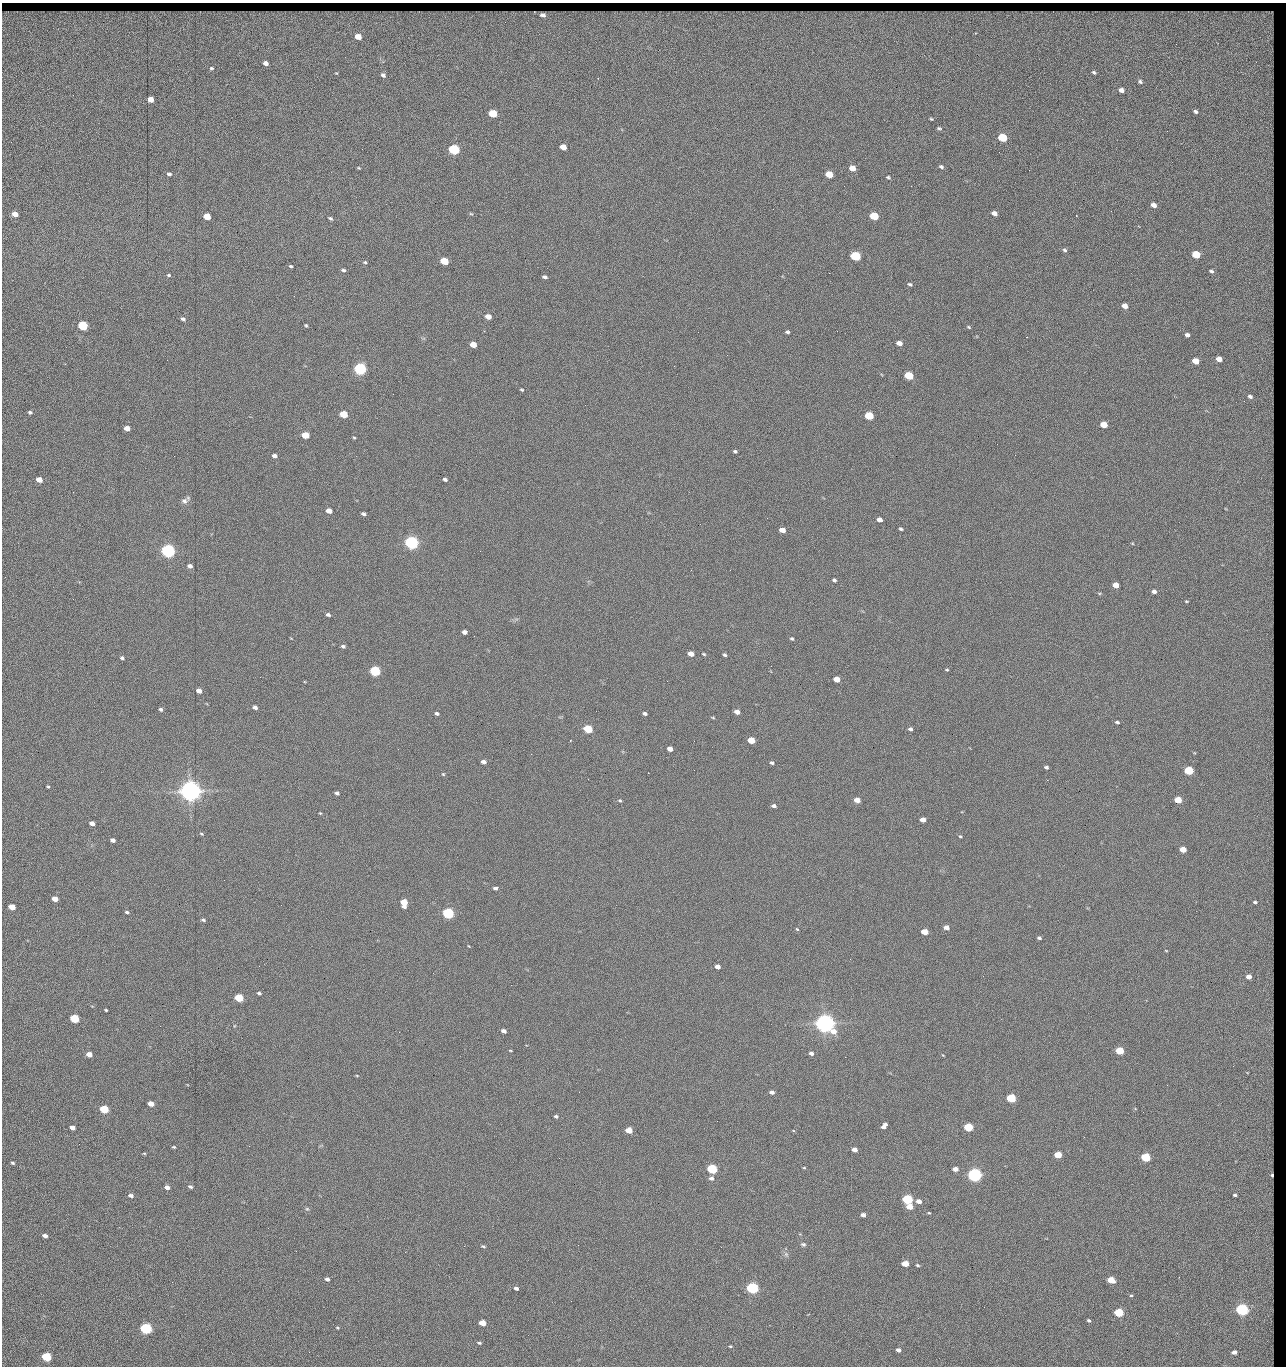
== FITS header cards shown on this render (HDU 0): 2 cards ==
NAXIS1  =                 1284 / length of data axis 1
NAXIS2  =                 1364 / length of data axis 2

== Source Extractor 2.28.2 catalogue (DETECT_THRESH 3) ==
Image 1284 x 1364 px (HDU 0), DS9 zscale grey, 1 PNG px = 1 image px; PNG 1288 x 1368 px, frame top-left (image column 1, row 1364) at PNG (2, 3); no overlay
Background 147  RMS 15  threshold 44.5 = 3 sigma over >= 5 px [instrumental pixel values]
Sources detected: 255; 1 with non-positive FLUX_AUTO (blend fragments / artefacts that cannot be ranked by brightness) is not listed; the other 254 listed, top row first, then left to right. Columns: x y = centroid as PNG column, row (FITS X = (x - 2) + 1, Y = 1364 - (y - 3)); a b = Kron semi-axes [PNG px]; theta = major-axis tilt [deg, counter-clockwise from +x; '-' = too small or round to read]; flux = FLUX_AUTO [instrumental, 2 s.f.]
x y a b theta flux
543 15 5 4 - 4.1e+03
975 33 3 3 - 9.6e+02
358 37 5 4 - 1.3e+04
1176 44 3 2 - 7.7e+02
266 63 5 4 - 4.9e+03
211 68 4 3 - 1.1e+03
1094 72 5 3 - 1.5e+03
336 73 4 2 - 6.6e+02
383 75 5 4 - 2.6e+03
1140 82 5 4 - 1.7e+03
1121 90 5 4 - 4.6e+03
150 99 5 4 - 1.4e+04
1196 112 4 3 - 1.7e+03
493 114 6 5 - 4.2e+04
931 119 3 3 - 1.0e+03
939 128 6 3 -3 1.5e+03
1167 131 2 2 - 7.4e+02
1002 138 6 5 - 6.1e+04
563 147 5 4 - 1.4e+04
454 149 6 5 - 1.6e+05
941 167 6 4 -20 2.1e+03
359 168 4 3 - 8.4e+02
852 168 5 4 - 1.2e+04
1029 170 2 2 - 1.2e+03
169 174 5 4 - 2.3e+03
829 174 5 4 - 2.8e+04
888 177 5 4 - 1.4e+03
844 186 3 2 - 1.5e+03
911 186 2 2 - 1.2e+04
1154 205 5 4 - 6.3e+03
1111 211 2 2 - 5.5e+02
994 213 5 4 - 5.7e+03
15 214 5 4 - 1.0e+04
471 214 6 3 -18 1.1e+03
874 216 6 5 - 5.1e+04
207 217 5 4 - 2.0e+04
330 218 6 4 -28 1.5e+03
1272 225 7 3 89 1.1e+03
1065 250 6 5 - 1.9e+03
1196 255 5 4 - 4.3e+04
855 256 6 5 - 1.0e+05
444 261 5 4 - 4.0e+04
365 262 5 5 - 1.3e+03
291 266 4 3 - 1.4e+03
343 270 5 4 - 1.8e+03
1211 271 4 3 - 1.4e+03
829 273 2 2 - 1.8e+04
169 275 5 4 - 1.4e+03
545 277 5 3 - 2.6e+03
910 284 6 4 -27 1.7e+03
294 296 2 2 - 5.6e+02
1125 306 5 4 - 7.7e+03
488 316 5 4 - 9.7e+03
183 319 6 4 -33 2.1e+03
306 325 3 2 - 1.2e+03
83 326 5 5 - 1.0e+05
969 327 5 3 - 1.2e+03
484 331 3 3 - 5.3e+02
698 332 2 2 - 2.1e+03
787 332 4 4 - 2.0e+03
1187 335 4 4 - 3.7e+03
899 343 5 4 - 7.9e+03
473 345 5 4 - 1.6e+04
1219 359 5 4 - 9.6e+03
1196 361 5 4 - 1.6e+04
360 369 6 5 - 3.0e+05
909 376 6 4 -20 5.8e+04
522 390 4 3 - 1.3e+03
1271 393 3 2 - 7.4e+02
1250 396 5 4 - 2.7e+03
1244 401 2 2 - 9.9e+02
30 412 5 4 - 1.9e+03
343 414 5 4 - 3.7e+04
1272 415 10 3 -86 1.6e+03
869 416 5 4 - 6.0e+04
1104 425 5 4 - 1.9e+04
127 428 5 4 - 8.5e+03
305 435 5 4 - 2.9e+04
354 438 4 4 - 1.1e+03
997 444 2 2 - 2.1e+03
735 451 4 3 - 1.5e+03
174 456 2 2 - 2.0e+03
274 456 5 4 - 3.8e+03
445 479 4 3 - 2.4e+03
39 480 5 4 - 1.2e+04
73 492 2 2 - 6.2e+02
1270 492 5 2 - 8.8e+02
184 501 9 8 - 3.9e+03
1271 509 4 2 - 7.8e+02
329 511 5 4 - 1.0e+04
364 514 5 3 - 2.4e+03
767 518 2 2 - 4.1e+02
879 520 5 4 - 5.8e+03
901 529 4 3 - 1.7e+03
782 530 5 4 - 8.8e+03
411 543 6 5 - 5.0e+05
168 551 6 5 - 5.4e+05
480 551 2 2 - 1.8e+03
190 566 4 4 - 3.9e+03
730 570 2 2 - 5.1e+02
834 580 4 4 - 2.1e+03
1116 585 5 4 - 1.3e+04
1154 591 5 4 - 3.8e+03
1186 601 4 3 - 8.9e+02
328 615 5 4 - 2.1e+03
1271 624 6 2 73 1.7e+03
464 632 5 4 - 4.2e+03
792 639 5 4 - 1.5e+03
343 646 5 4 - 2.2e+03
691 654 5 4 - 1.0e+04
704 654 5 3 - 1.2e+03
724 655 4 4 - 1.8e+03
122 658 5 4 - 1.7e+03
947 670 5 3 - 1.1e+03
375 671 5 5 - 1.6e+05
837 679 5 4 - 1.4e+04
667 681 2 2 - 1.5e+03
199 691 5 4 - 7.4e+03
255 707 5 4 - 4.3e+03
161 709 5 4 - 2.1e+03
737 712 5 4 - 6.2e+03
437 713 4 3 - 2.4e+03
645 713 4 3 - 2.4e+03
713 718 5 3 - 1.0e+03
1117 722 5 4 - 1.7e+03
1272 722 9 3 80 1.4e+03
588 729 5 4 - 6.4e+04
910 729 4 4 - 2.6e+03
751 740 5 4 - 2.7e+04
670 749 5 4 - 7.6e+03
531 754 2 2 - 2.2e+03
483 762 5 4 - 4.4e+03
772 763 5 4 - 1.7e+03
1046 767 4 3 - 2.0e+03
694 770 2 2 - 1.3e+03
1189 770 5 4 - 7.6e+04
443 774 5 5 - 1.1e+03
48 787 4 3 - 1.1e+03
190 791 7 6 - 1.5e+06
337 793 4 4 - 2.6e+03
620 800 4 4 - 1.2e+03
857 800 5 4 - 1.1e+04
1178 800 5 4 - 2.5e+04
774 806 5 3 - 3.1e+03
320 813 4 3 - 9.1e+02
923 820 5 4 - 8.1e+03
92 823 5 4 - 6.7e+03
201 834 5 4 - 1.1e+03
960 836 4 3 - 1.1e+03
113 840 5 4 - 4.0e+03
1183 849 5 4 - 1.5e+04
496 888 6 4 8 2.8e+03
55 899 5 4 - 1.2e+04
404 902 6 5 - 2.8e+04
1255 902 7 5 -23 2.5e+03
12 907 5 4 - 1.7e+04
127 912 4 3 - 1.7e+03
448 913 5 5 - 2.4e+05
203 920 5 3 - 1.5e+03
946 927 5 4 - 6.0e+03
1272 927 7 3 87 1.5e+03
797 930 4 3 - 1.6e+03
925 932 5 4 - 1.9e+04
1039 938 4 3 - 1.8e+03
1166 951 4 2 - 7.4e+02
718 967 5 4 - 6.1e+03
1249 977 4 4 - 7.5e+03
511 985 2 2 - 1.3e+03
259 993 4 3 - 1.9e+03
239 998 5 4 - 6.0e+04
106 1010 3 3 - 1.1e+03
74 1019 5 4 - 7.7e+04
825 1023 7 6 - 1.2e+06
1271 1027 9 3 74 2.1e+03
504 1031 5 4 - 4.3e+03
399 1032 2 2 - 3.5e+03
510 1050 4 3 - 8.7e+02
1120 1051 5 4 - 4.8e+04
811 1053 4 4 - 3.5e+03
89 1054 5 4 - 1.1e+04
845 1057 2 2 - 8.2e+02
1233 1066 2 2 - 9.7e+02
1272 1068 5 3 - 6.3e+02
357 1076 5 3 - 7.9e+02
1167 1085 2 2 - 1.8e+03
772 1092 4 4 - 3.5e+03
1011 1098 5 4 - 8.9e+04
151 1104 5 4 - 1.2e+04
104 1109 5 4 - 6.6e+04
1143 1112 2 2 - 5.8e+02
556 1116 4 3 - 1.8e+03
717 1121 2 2 - 5.7e+02
884 1126 7 4 52 4.8e+03
968 1127 5 4 - 7.3e+04
72 1128 5 4 - 5.6e+03
629 1130 5 4 - 2.1e+04
1084 1137 2 2 - 4.6e+02
79 1144 2 2 - 1.4e+03
174 1147 4 3 - 1.1e+03
854 1150 4 4 - 7.3e+03
144 1153 5 3 - 9.8e+02
1058 1155 5 4 - 3.2e+04
1146 1157 5 4 - 9.9e+04
559 1158 2 2 - 6.7e+02
13 1163 4 3 - 1.4e+03
804 1168 4 3 - 9.0e+02
712 1169 5 4 - 1.5e+05
955 1169 5 4 - 7.7e+03
1272 1174 7 4 -89 2.6e+03
974 1175 5 5 - 6.1e+05
711 1178 6 5 - 3.1e+03
167 1187 5 4 - 4.8e+03
190 1187 5 4 - 2.4e+03
1235 1195 3 3 - 1.4e+03
131 1196 5 4 - 3.4e+03
907 1199 5 4 - 1.5e+05
919 1201 5 4 - 6.4e+03
910 1207 5 4 - 1.7e+04
307 1209 5 5 - 1.3e+03
1271 1209 3 2 - 5.5e+02
929 1213 4 3 - 9.0e+02
863 1215 4 4 - 4.5e+03
268 1228 2 2 - 1.4e+03
45 1236 5 3 - 4.5e+03
803 1244 6 5 - 1.9e+03
464 1246 2 2 - 4.7e+03
483 1246 5 3 - 1.4e+03
1271 1248 4 2 - 8.5e+02
296 1251 2 2 - 1.1e+03
405 1252 2 2 - 3.7e+03
786 1254 6 6 - 2.2e+03
905 1264 5 4 - 1.9e+04
917 1265 5 3 - 1.4e+03
327 1279 5 3 - 2.8e+03
1111 1280 5 4 - 2.7e+04
1271 1282 3 2 - 5.0e+02
516 1288 4 3 - 3.0e+03
752 1288 5 4 - 3.1e+05
1131 1295 5 4 - 1.2e+03
984 1307 2 2 - 1.8e+03
1271 1309 4 2 - 1.1e+03
1242 1310 5 4 - 3.6e+05
1119 1312 5 4 - 7.9e+04
610 1320 2 2 - 4.7e+02
1089 1320 4 3 - 1.6e+03
482 1323 5 4 - 1.8e+04
146 1328 5 5 - 2.4e+05
337 1328 5 3 - 8.7e+02
479 1343 5 3 - 1.4e+03
730 1346 4 3 - 1.1e+03
898 1350 4 4 - 4.1e+03
309 1352 3 2 - 7.7e+02
1234 1352 4 3 - 4.5e+03
46 1357 5 4 - 9.3e+04
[1 non-positive-flux detection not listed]

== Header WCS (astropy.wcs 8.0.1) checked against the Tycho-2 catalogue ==
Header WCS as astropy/WCSLIB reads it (CRVAL/CRPIX/CD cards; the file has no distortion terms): RA---TAN/DEC--TAN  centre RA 15:41:43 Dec +51:58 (235.43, +51.97 deg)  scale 1.26 arcsec/px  FOV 26.9' x 28.5'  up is +92 deg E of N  parity flipped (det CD > 0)
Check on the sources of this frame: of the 60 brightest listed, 11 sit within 2.0 arcsec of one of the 12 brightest Tycho-2 stars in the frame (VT <= 12.29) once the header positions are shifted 0.50 arcsec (0.24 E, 0.44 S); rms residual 0.83 arcsec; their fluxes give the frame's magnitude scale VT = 25.23 - 2.5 log10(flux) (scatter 0.20 mag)
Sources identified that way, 11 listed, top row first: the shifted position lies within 2.0 arcsec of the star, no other Tycho-2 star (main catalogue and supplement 1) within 4.0 arcsec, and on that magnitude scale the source's flux lands within +1.5 / -3 mag of the star's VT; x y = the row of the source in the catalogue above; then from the Tycho-2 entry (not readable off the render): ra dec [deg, ICRS J2000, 3 dp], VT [Tycho-2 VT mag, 2 dp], TYC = Tycho-2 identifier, HIP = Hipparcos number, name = IAU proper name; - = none
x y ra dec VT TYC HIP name
360 369 235.614 +52.064 11.61 3489-1132-1 - -
411 543 235.514 +52.049 11.19 3489-1407-1 - -
168 551 235.515 +52.133 11.12 3489-1380-1 - -
190 791 235.378 +52.130 9.31 3489-1322-1 76850 -
448 913 235.303 +52.042 11.52 3489-958-1 - -
825 1023 235.232 +51.912 9.59 3489-824-1 - -
974 1175 235.143 +51.862 10.97 3489-1016-1 - -
907 1199 235.131 +51.886 12.29 3489-908-1 - -
752 1288 235.084 +51.941 11.45 3489-1346-1 - -
1242 1310 235.062 +51.771 11.53 3489-1453-1 - -
146 1328 235.075 +52.152 11.74 3489-912-1 - -